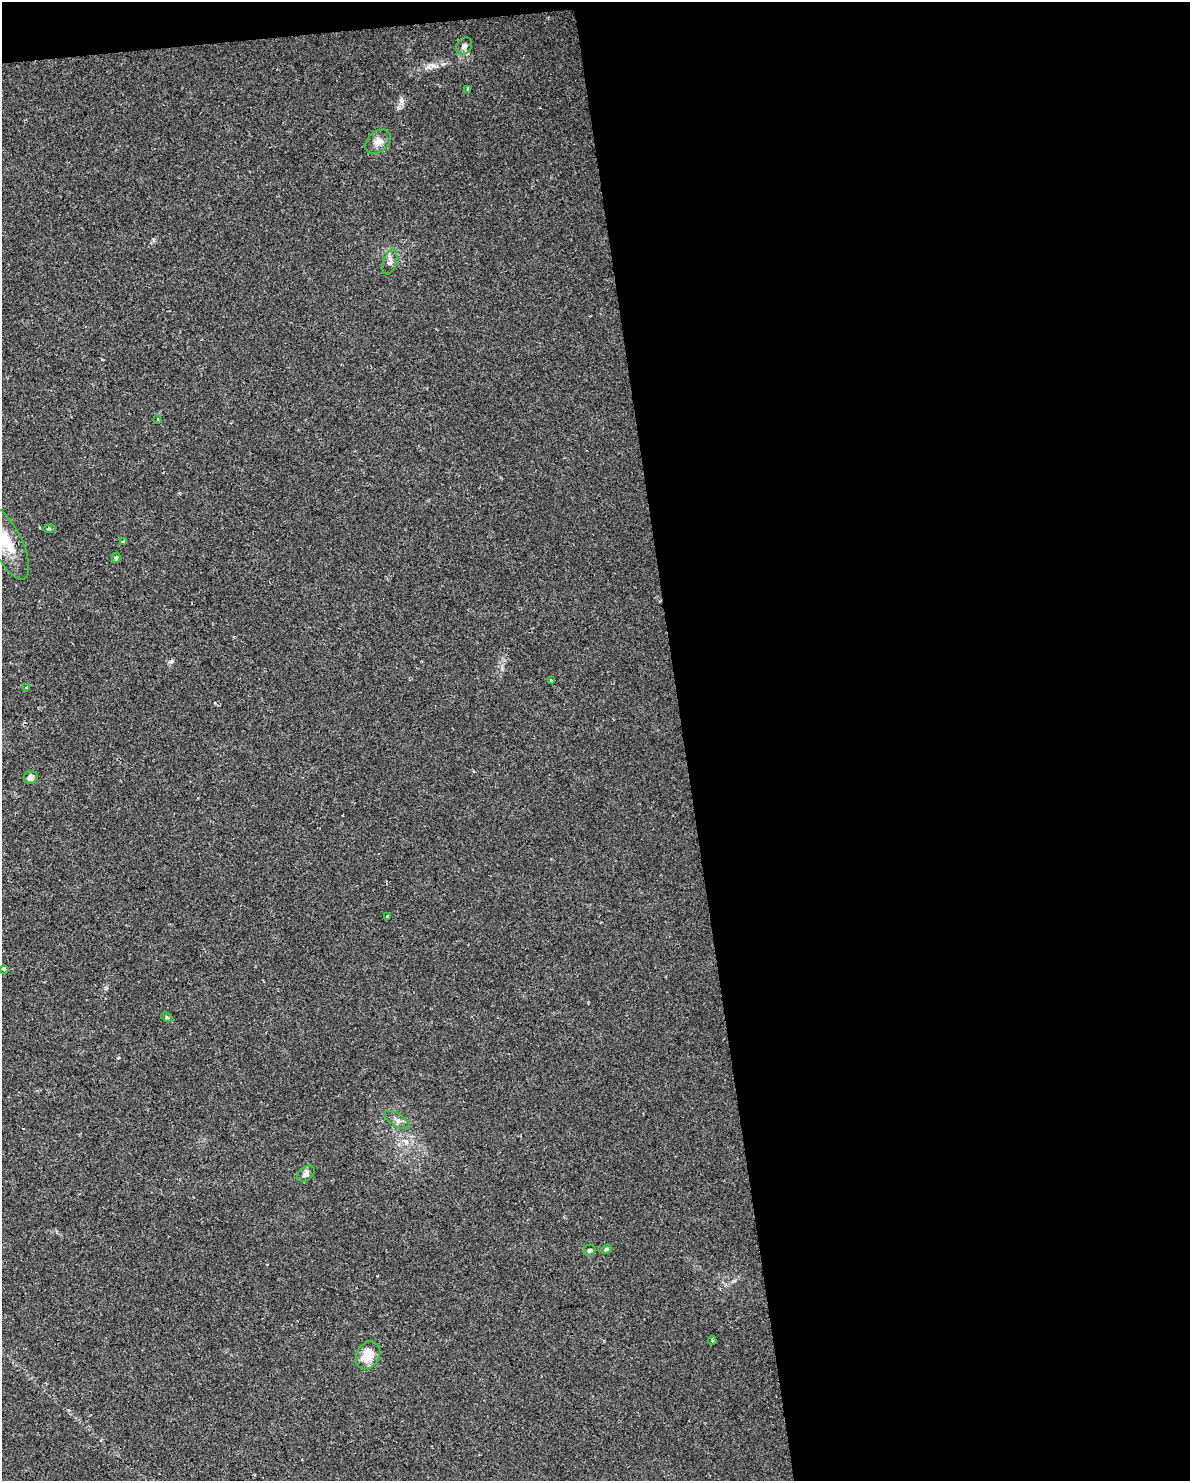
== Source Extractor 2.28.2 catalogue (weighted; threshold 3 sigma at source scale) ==
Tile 4 of 4 x 3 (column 4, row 1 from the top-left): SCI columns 3567-4754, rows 3020-4498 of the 4754 x 4517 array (HDU 1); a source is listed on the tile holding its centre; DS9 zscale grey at full resolution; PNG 1192 x 1483 px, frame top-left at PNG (2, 2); each listed source drawn as its Kron ellipse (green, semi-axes under 4 px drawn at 4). Shown black and unused: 44% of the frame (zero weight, under 2 of 3 exposures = <1% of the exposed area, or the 3 px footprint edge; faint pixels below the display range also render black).
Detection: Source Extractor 2.28.2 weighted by HDU 2 'WHT'; one run over the whole footprint, this tile lists its part. Background 0.00454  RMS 0.0028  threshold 0.0125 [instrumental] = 3 sigma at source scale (4.5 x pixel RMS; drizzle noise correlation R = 1.50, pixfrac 1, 0.0396/0.0396 arcsec/px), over >= 5 px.
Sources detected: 22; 1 cosmic-ray / hot-pixel residue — neither listed nor drawn; the other 21 listed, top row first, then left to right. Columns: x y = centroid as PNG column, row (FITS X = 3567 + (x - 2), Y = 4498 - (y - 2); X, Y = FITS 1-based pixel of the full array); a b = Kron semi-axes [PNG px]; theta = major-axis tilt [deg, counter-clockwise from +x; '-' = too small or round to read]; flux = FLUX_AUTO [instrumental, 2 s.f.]
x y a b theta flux
464 46 9 7 53 1.1
468 89 4 3 - 0.98
378 142 15 10 41 2.2
390 262 13 6 74 1.2
158 419 3 3 - 0.27
49 528 6 4 0 0.37
123 542 3 3 - 0.85
7 543 39 15 -64 9.2
116 558 5 4 - 0.47
551 681 3 3 - 0.69
26 688 3 3 - 0.42
31 777 7 6 - 1.4
387 917 4 3 - 2.2
4 969 3 3 - 0.71
167 1017 6 4 -30 0.35
397 1120 14 6 -31 1.3
306 1174 10 6 36 1.1
606 1249 5 4 - 0.42
589 1250 6 5 - 0.55
712 1341 4 4 - 0.4
368 1355 15 11 58 5.1
Isophote crosses this tile's border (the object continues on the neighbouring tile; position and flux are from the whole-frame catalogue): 1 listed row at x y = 7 543
Unlisted compact peaks at least as high as the median listed source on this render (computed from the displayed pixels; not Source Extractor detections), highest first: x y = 401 101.